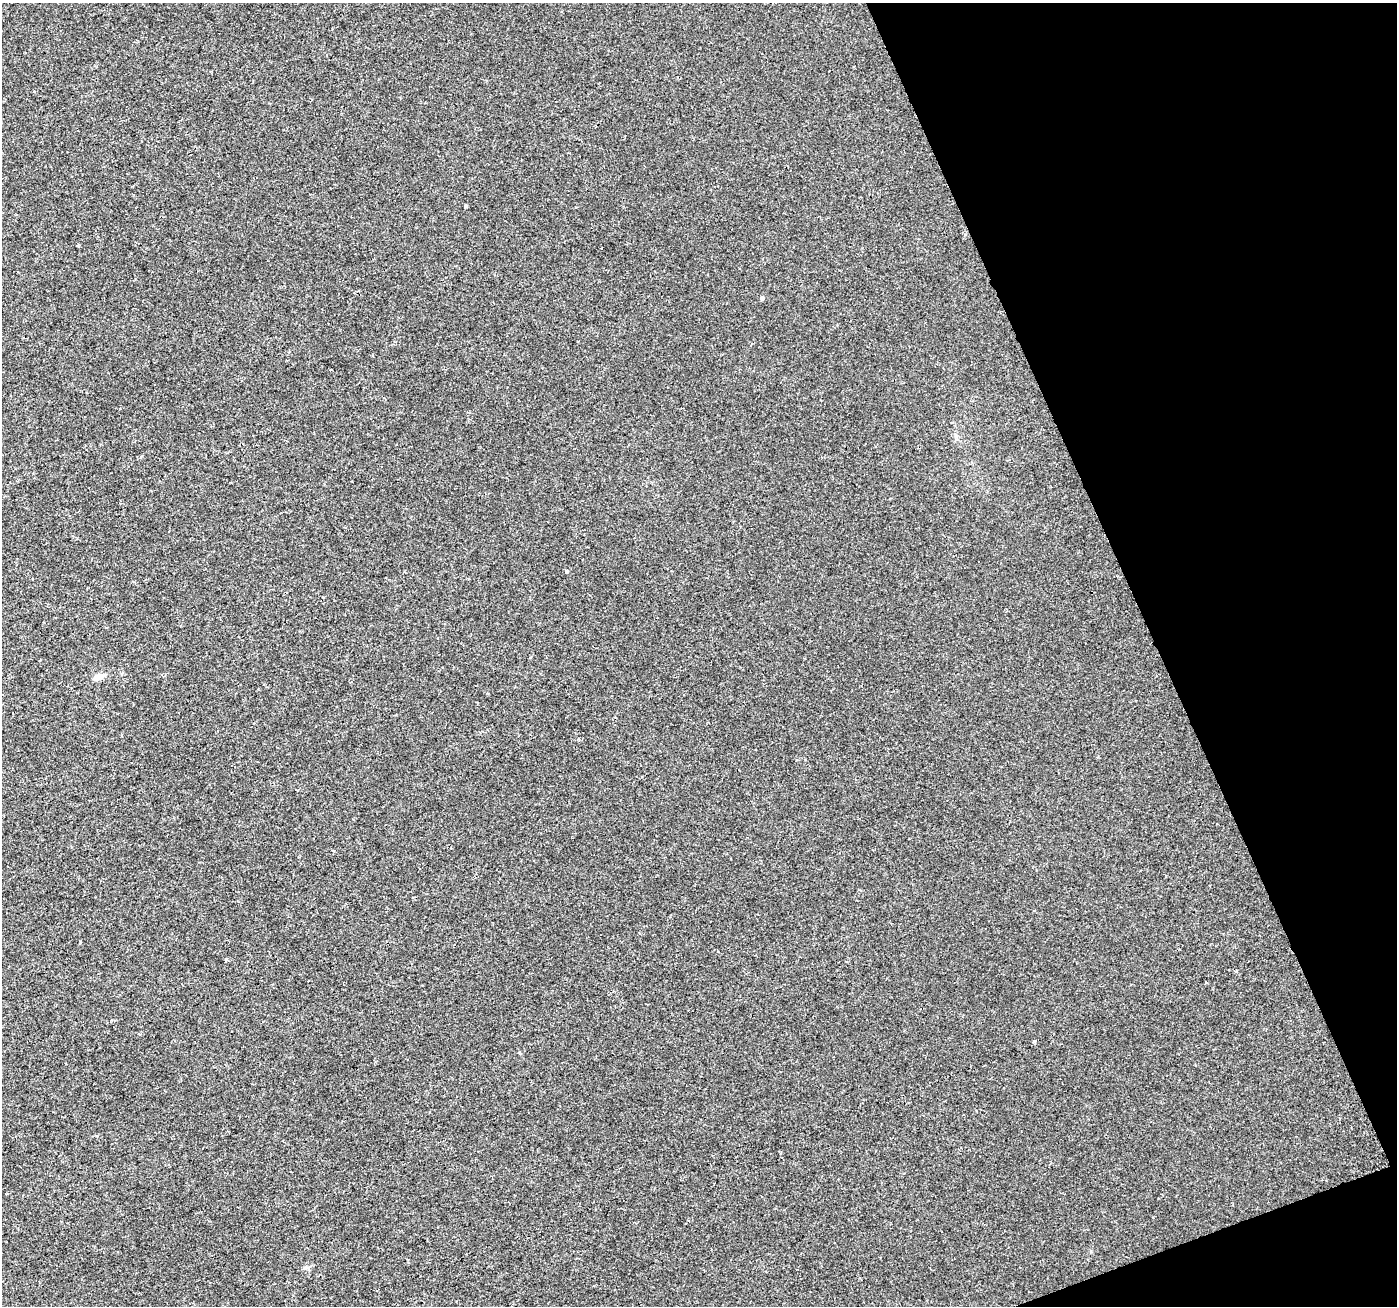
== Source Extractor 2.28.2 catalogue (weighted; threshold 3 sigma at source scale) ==
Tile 12 of 4 x 4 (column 4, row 3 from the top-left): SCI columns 4189-5583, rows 1443-2746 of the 5583 x 5434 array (HDU 1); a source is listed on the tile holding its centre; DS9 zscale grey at full resolution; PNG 1399 x 1308 px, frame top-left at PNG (2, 3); no overlay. Shown black and unused: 19% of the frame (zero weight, under 2 of 3 exposures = <1% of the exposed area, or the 3 px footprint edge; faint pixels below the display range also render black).
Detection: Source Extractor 2.28.2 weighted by HDU 2 'WHT'; one run over the whole footprint, this tile lists its part. Background -2.91e-04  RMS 0.0028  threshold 0.0126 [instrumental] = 3 sigma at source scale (4.5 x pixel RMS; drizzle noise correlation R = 1.50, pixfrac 1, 0.0396/0.0396 arcsec/px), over >= 5 px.
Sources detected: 9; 3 cosmic-ray / hot-pixel residue — not listed; the other 6 listed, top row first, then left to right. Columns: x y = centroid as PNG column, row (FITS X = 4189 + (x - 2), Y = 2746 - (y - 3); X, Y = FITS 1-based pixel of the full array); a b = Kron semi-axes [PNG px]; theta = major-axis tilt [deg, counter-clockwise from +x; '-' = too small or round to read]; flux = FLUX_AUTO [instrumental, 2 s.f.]
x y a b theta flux
465 206 3 3 - 1.3
762 298 5 4 - 0.44
566 571 3 3 - 1.2
97 677 11 6 20 2.3
1206 983 3 2 - 0.3
1035 1041 3 3 - 1.4